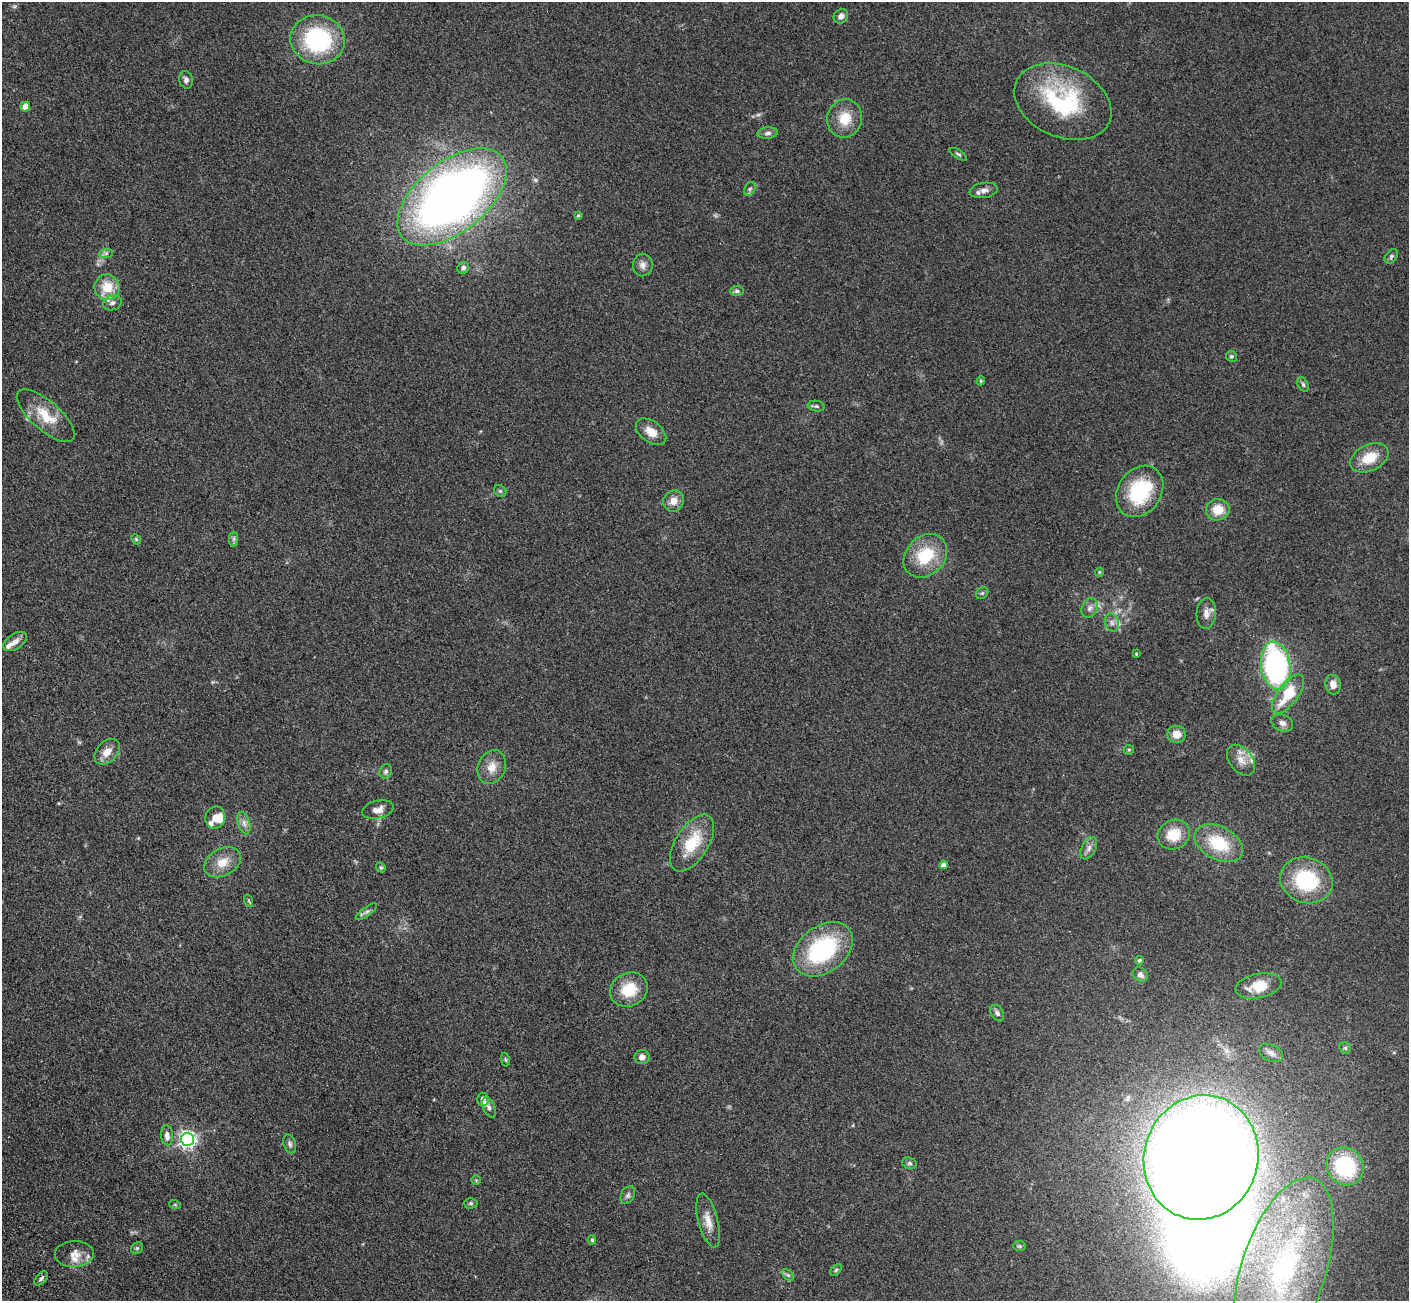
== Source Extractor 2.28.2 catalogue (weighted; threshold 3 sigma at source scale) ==
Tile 7 of 4 x 4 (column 3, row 2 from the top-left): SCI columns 2971-4377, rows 3075-4373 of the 5945 x 5933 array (HDU 1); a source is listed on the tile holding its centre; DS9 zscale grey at full resolution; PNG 1411 x 1303 px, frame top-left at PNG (2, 2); each listed source drawn as its Kron ellipse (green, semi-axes under 4 px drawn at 4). Shown black and unused: <1% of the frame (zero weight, under 3 of 5 exposures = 10% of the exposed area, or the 3 px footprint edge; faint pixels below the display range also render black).
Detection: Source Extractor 2.28.2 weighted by HDU 2 'WHT'; one run over the whole footprint, this tile lists its part. Background 0.246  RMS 0.0083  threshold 0.0373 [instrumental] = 3 sigma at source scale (4.5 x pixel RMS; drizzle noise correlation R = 1.50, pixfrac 1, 0.05/0.05 arcsec/px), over >= 5 px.
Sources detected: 104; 1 too faint to see at this stretch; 1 inside a brighter object's white glare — neither listed nor drawn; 8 inside a brighter listed object's ellipse — not listed separately; the other 94 listed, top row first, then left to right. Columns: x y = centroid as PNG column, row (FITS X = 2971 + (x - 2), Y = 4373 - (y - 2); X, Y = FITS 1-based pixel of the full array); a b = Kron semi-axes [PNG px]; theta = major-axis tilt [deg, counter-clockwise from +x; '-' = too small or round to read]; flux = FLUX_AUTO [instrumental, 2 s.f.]
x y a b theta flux
841 16 7 6 - 3.7
318 40 27 24 -11 82
186 80 9 6 -75 2.7
1063 102 51 35 -24 87
25 107 5 4 - 10
845 118 19 17 75 17
768 133 10 5 4 2.6
958 154 10 4 -32 1.4
750 189 7 5 59 1.6
984 190 14 7 8 4.4
452 197 64 35 39 660
578 215 4 3 - 0.92
106 253 7 4 1 1.8
1391 256 8 5 50 1.7
643 265 11 10 - 4.4
463 268 6 5 - 2.5
107 287 13 12 - 18
737 291 7 5 0 1.8
112 303 9 7 18 3.2
1231 356 5 5 - 1.5
981 381 4 4 - 0.92
1303 384 7 5 -63 1.7
816 406 8 5 -9 1.7
46 416 36 14 -41 21
651 432 17 10 -37 10
1369 458 20 13 26 18
500 491 7 5 -43 1.4
1140 491 27 21 54 56
674 501 11 10 - 7.1
1218 510 12 10 9 13
136 539 5 4 - 1.1
234 539 7 4 90 1.6
925 556 24 19 45 34
1099 572 4 4 - 0.71
982 593 7 5 43 1.5
1089 608 10 7 66 3.6
1206 613 15 9 85 5.6
1112 623 9 6 -75 3.3
15 642 13 7 34 5.1
1136 654 3 3 - 0.73
1276 666 24 14 -81 160
1333 685 10 7 -79 6.7
1288 694 23 10 53 27
1282 723 11 8 -23 4
1176 734 9 8 - 7.7
1129 750 5 5 - 1
107 752 15 10 46 8.5
1241 760 17 11 -51 8.3
492 767 17 13 68 9.7
386 771 7 6 - 2.4
378 810 16 8 12 6.4
215 818 11 9 72 6.3
244 823 12 6 -72 3.9
1174 835 16 14 26 18
692 843 32 16 57 30
1219 843 26 16 -28 34
1089 848 12 7 62 3.6
223 862 19 13 29 12
944 865 4 4 - 5.4
381 867 5 4 - 1.1
1306 880 27 22 -19 55
249 901 6 4 -71 1.1
366 912 12 4 36 2.3
823 949 33 23 37 86
1139 960 4 4 - 1.5
1140 975 8 6 -42 3.5
1258 986 23 12 12 18
629 990 19 16 28 22
997 1013 9 6 -57 2.5
1345 1048 6 5 - 1.2
1271 1053 12 8 -26 4.3
642 1057 7 7 - 4.2
505 1060 7 3 -81 0.98
483 1099 7 5 -86 3
489 1108 11 6 -65 2.4
167 1135 10 6 -84 4.3
188 1139 7 6 - 280
290 1144 9 6 -74 2.1
1201 1157 62 57 74 1500
909 1163 7 5 -16 1.7
1345 1166 20 18 -49 52
476 1180 5 5 - 0.88
628 1195 9 6 61 2.3
471 1203 7 5 1 1.4
175 1205 6 3 -19 0.78
708 1221 28 9 -76 10
592 1240 4 4 - 1.1
1019 1246 6 5 - 1.2
137 1248 6 5 - 1.4
74 1254 19 13 1 8.3
1284 1269 96 42 72 160
836 1270 7 4 46 1.2
788 1275 7 4 -44 1.5
41 1278 8 5 45 2.1
Isophote crosses this tile's border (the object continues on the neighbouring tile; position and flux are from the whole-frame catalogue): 1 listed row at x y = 1284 1269